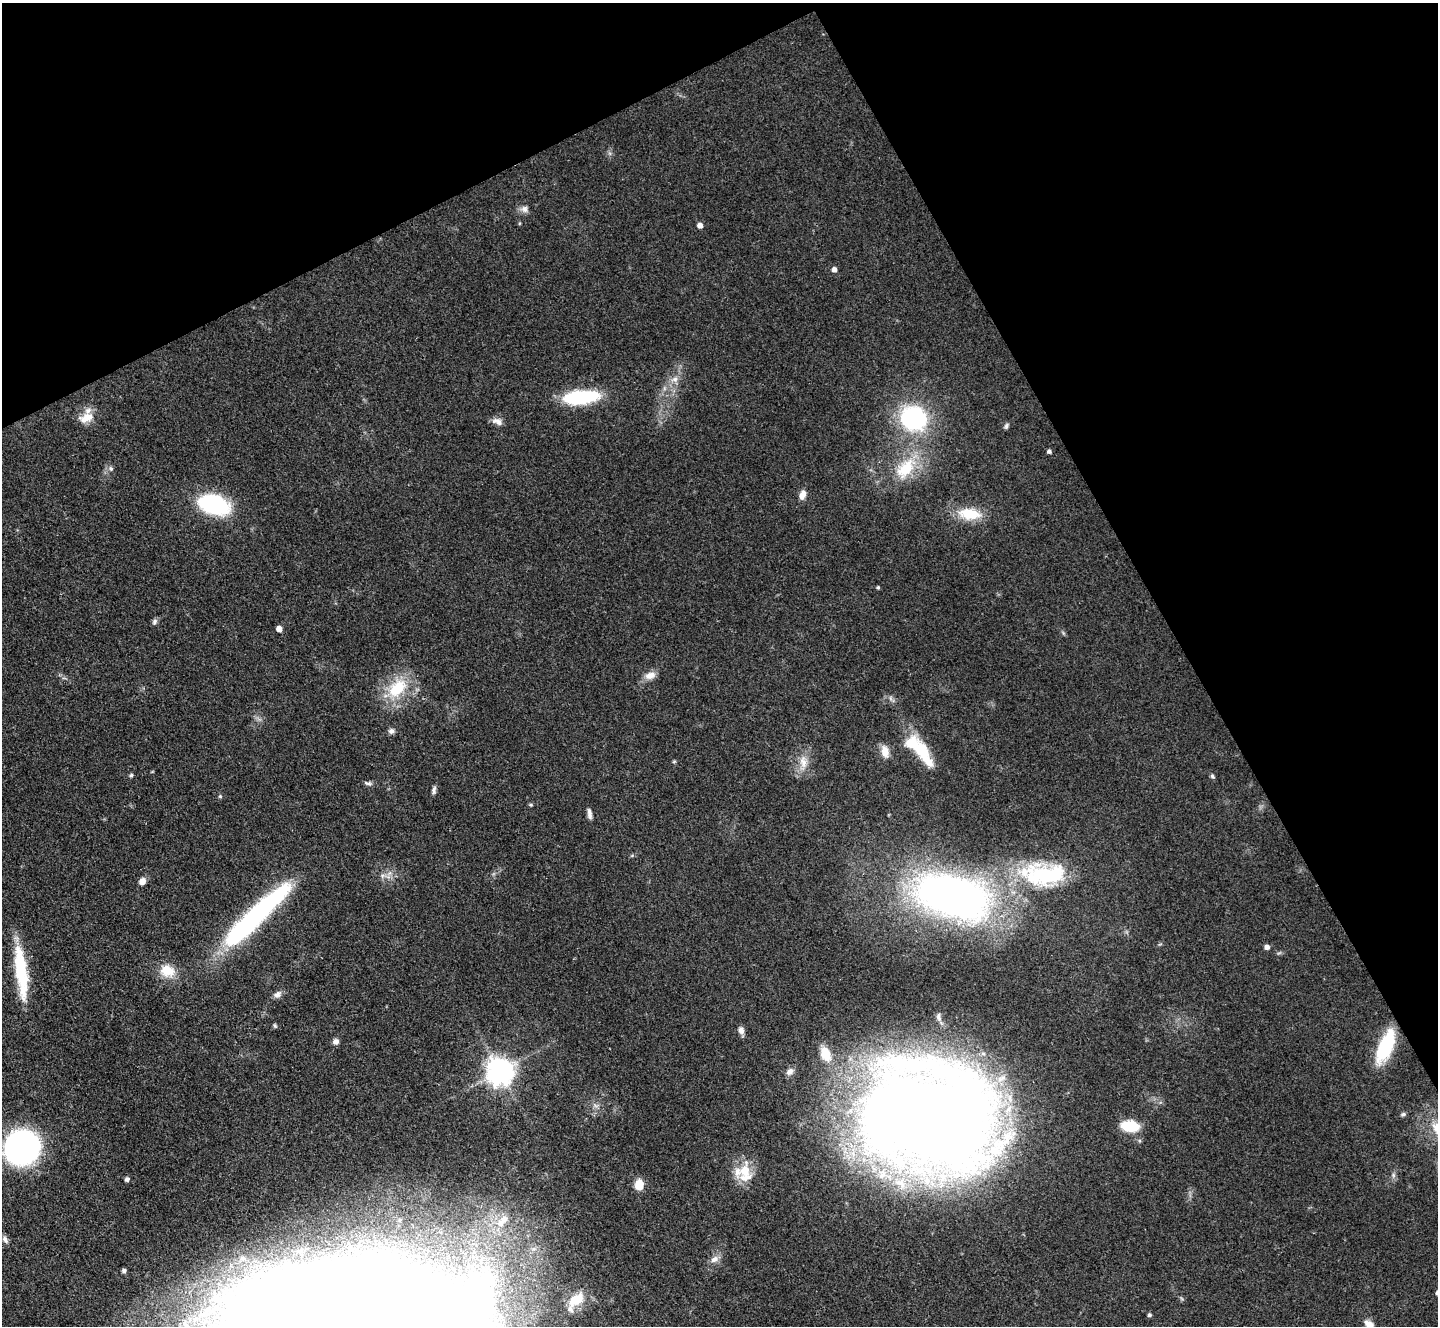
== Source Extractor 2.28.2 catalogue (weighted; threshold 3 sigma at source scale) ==
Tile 3 of 4 x 4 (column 3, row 1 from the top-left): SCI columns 2877-4312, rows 4262-5585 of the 5752 x 5743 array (HDU 1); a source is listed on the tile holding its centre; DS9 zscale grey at full resolution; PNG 1440 x 1328 px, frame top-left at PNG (2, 3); no overlay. Shown black and unused: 27% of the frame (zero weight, under 3 of 4 exposures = <1% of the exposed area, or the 3 px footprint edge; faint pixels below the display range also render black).
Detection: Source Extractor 2.28.2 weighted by HDU 2 'WHT'; one run over the whole footprint, this tile lists its part. Background 0.0851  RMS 0.0062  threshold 0.028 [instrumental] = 3 sigma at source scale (4.5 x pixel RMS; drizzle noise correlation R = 1.50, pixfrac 1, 0.05/0.05 arcsec/px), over >= 5 px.
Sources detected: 72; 2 inside a brighter object's white glare — not listed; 5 inside a brighter listed object's ellipse — not listed separately; the other 65 listed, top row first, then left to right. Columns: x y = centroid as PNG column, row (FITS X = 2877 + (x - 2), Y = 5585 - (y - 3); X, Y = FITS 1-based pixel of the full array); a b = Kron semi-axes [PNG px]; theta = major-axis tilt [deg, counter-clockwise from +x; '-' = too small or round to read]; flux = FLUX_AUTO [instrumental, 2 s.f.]
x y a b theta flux
524 209 11 9 -12 3.3
700 225 5 5 - 4.1
834 269 5 5 - 3.2
675 379 11 7 18 4
580 397 37 13 5 49
86 418 20 12 19 9.7
914 418 24 22 -35 82
497 421 15 8 -21 3.9
1006 426 8 5 75 1.4
1049 451 4 4 - 1.9
905 468 38 21 50 30
111 469 7 6 - 1.8
802 495 10 7 70 5
214 504 21 12 -16 100
969 514 30 15 -5 20
878 587 4 3 - 0.97
154 622 9 6 61 1.7
279 629 5 4 - 5.5
650 675 16 10 20 5.2
397 688 30 19 46 29
391 731 8 7 - 2.1
885 751 15 9 -76 6.5
922 751 45 14 -59 28
674 761 6 4 2 0.73
803 762 20 11 -83 8.3
131 775 5 5 - 1.1
1212 776 6 5 - 1.1
368 783 11 5 -4 1.9
434 790 10 5 83 2
220 796 5 4 - 0.8
530 805 6 4 -19 0.74
589 814 13 5 -81 2.7
1045 875 64 32 -1 77
383 876 7 5 45 1.7
142 881 8 7 - 4.1
953 896 62 33 -15 420
253 918 99 19 44 130
1267 947 5 4 - 3.3
20 967 65 13 -83 40
167 971 21 17 -21 13
277 994 11 7 40 2.8
938 1017 12 6 -82 2.3
275 1025 6 4 -70 0.87
741 1030 10 7 -73 2.9
336 1041 7 7 - 2.8
1385 1047 34 13 67 42
825 1054 18 11 -68 13
500 1071 8 8 - 810
790 1071 11 8 38 3.5
1403 1114 6 5 - 1.4
929 1115 103 69 -10 1600
1130 1126 15 9 -7 25
22 1147 24 23 - 260
745 1171 21 14 77 17
1393 1175 6 5 - 1.4
127 1179 4 4 - 2.1
639 1185 11 9 79 9.7
504 1219 17 10 38 7.6
5 1240 11 6 -62 2.3
714 1259 12 9 27 4.1
124 1271 5 5 - 1.7
267 1276 20 11 13 14
576 1299 23 14 36 17
1149 1315 4 4 - 1.4
1369 1325 11 8 -50 6.2
Isophote crosses this tile's border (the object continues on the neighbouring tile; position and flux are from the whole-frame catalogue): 1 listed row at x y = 1369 1325